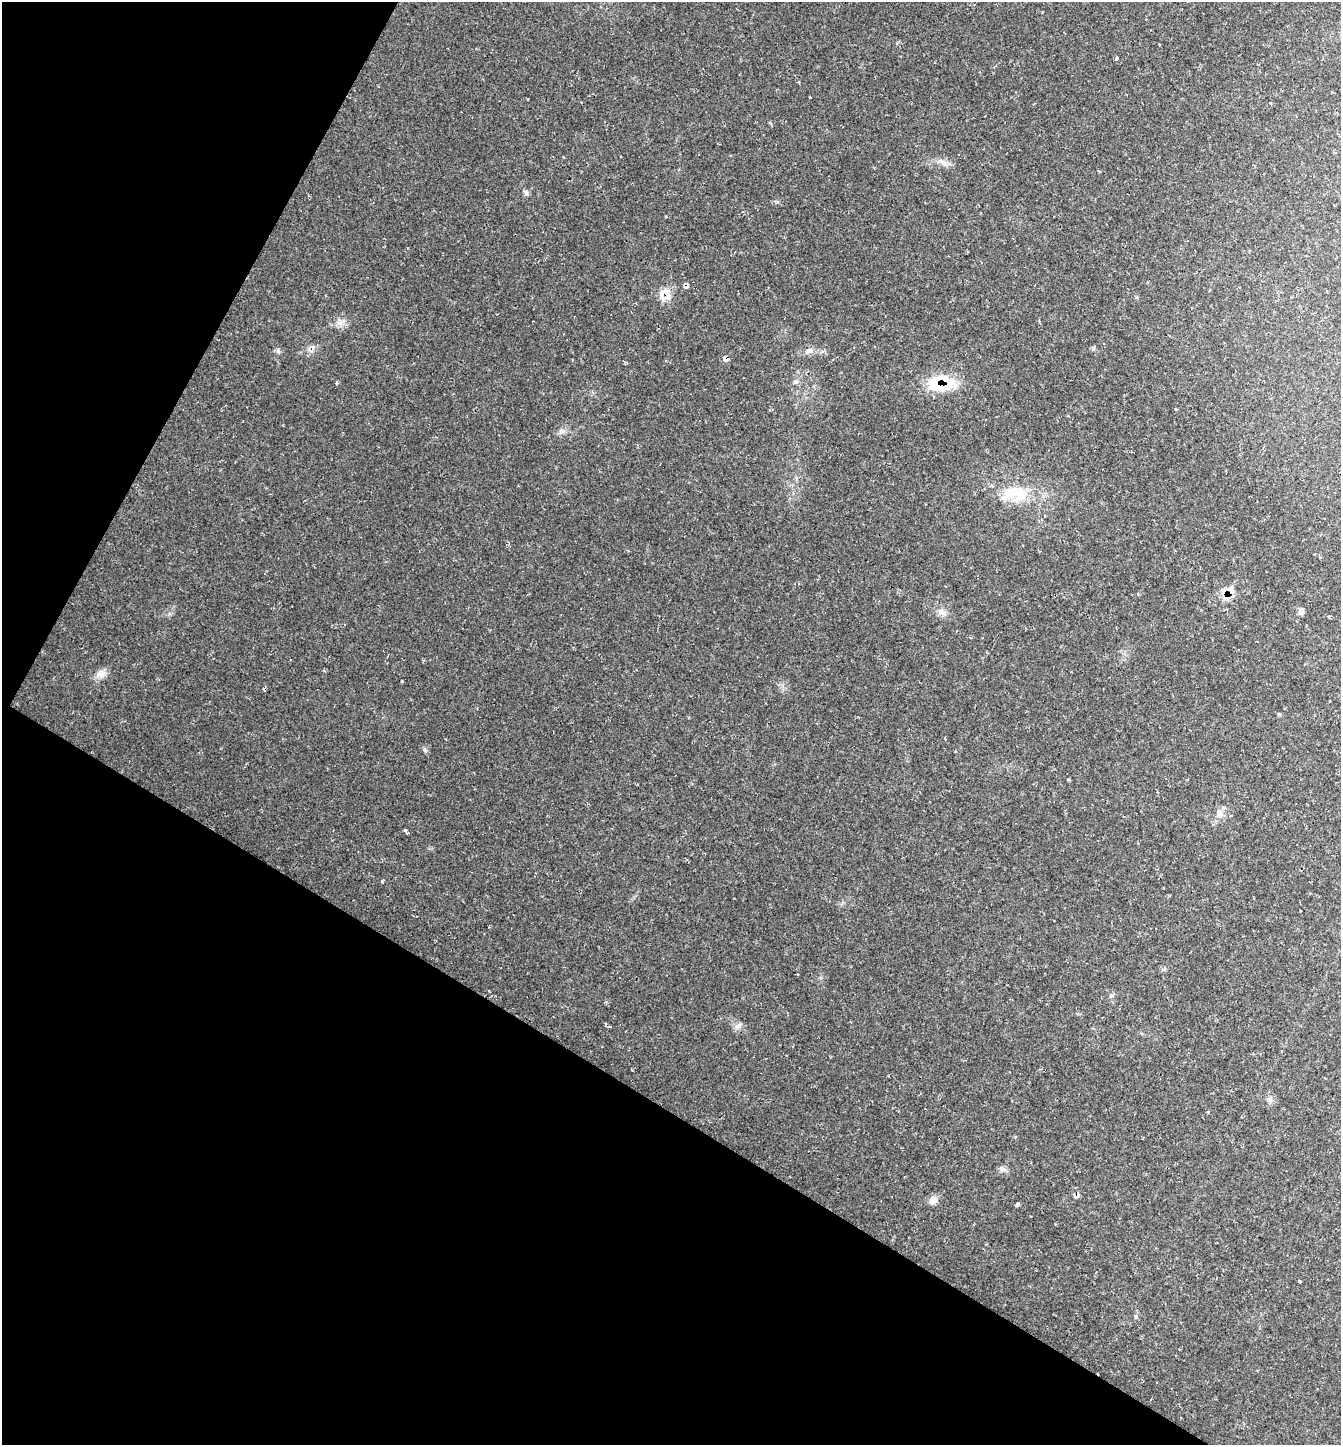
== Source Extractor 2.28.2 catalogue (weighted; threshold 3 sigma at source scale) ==
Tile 9 of 4 x 4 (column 1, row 3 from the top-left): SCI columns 155-1493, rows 1450-2892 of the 5789 x 5780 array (HDU 1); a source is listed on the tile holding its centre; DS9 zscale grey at full resolution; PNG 1343 x 1447 px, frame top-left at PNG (2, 2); no overlay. Shown black and unused: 31% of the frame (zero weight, under 2 of 3 exposures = <1% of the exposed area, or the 3 px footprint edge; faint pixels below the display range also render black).
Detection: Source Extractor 2.28.2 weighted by HDU 2 'WHT'; one run over the whole footprint, this tile lists its part. Background 0.0754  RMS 0.0077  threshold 0.0347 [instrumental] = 3 sigma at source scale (4.5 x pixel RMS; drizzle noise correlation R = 1.50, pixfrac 1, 0.05/0.05 arcsec/px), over >= 5 px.
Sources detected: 28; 1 inside a brighter object's white glare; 1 cosmic-ray / hot-pixel residue — not listed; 2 inside a brighter listed object's ellipse — not listed separately; the other 24 listed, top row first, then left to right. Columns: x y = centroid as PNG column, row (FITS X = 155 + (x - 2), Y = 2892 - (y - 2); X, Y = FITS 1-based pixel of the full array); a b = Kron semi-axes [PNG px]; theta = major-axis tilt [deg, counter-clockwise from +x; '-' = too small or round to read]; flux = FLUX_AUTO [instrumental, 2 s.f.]
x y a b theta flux
1117 59 4 4 - 1
945 163 9 6 -33 3.1
526 193 7 5 -45 1.7
664 295 17 15 -86 9.2
340 323 7 4 18 2.5
310 350 7 4 -35 2
809 351 10 7 25 3.2
795 381 8 4 8 1.5
936 383 21 17 66 20
1020 493 25 16 -22 21
1229 593 28 8 63 9.3
942 612 11 8 -30 4.1
1301 612 8 7 - 2.4
101 674 14 9 28 5.7
425 750 6 4 -19 1.1
1069 779 3 3 - 0.95
1219 813 13 8 -78 4.4
405 830 5 4 - 1.2
738 1026 10 4 18 2.3
1270 1100 8 5 -45 2.1
1002 1168 9 7 -23 2.7
1076 1196 10 5 8 2.2
933 1200 11 9 50 4.3
1018 1204 4 3 - 2.4
Overlapping masked pixels (flux is a lower limit): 4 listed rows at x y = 664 295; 936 383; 1229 593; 1076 1196
Unlisted compact peaks at least as high as the median listed source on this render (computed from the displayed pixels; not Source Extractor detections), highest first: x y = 382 881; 278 351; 402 681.